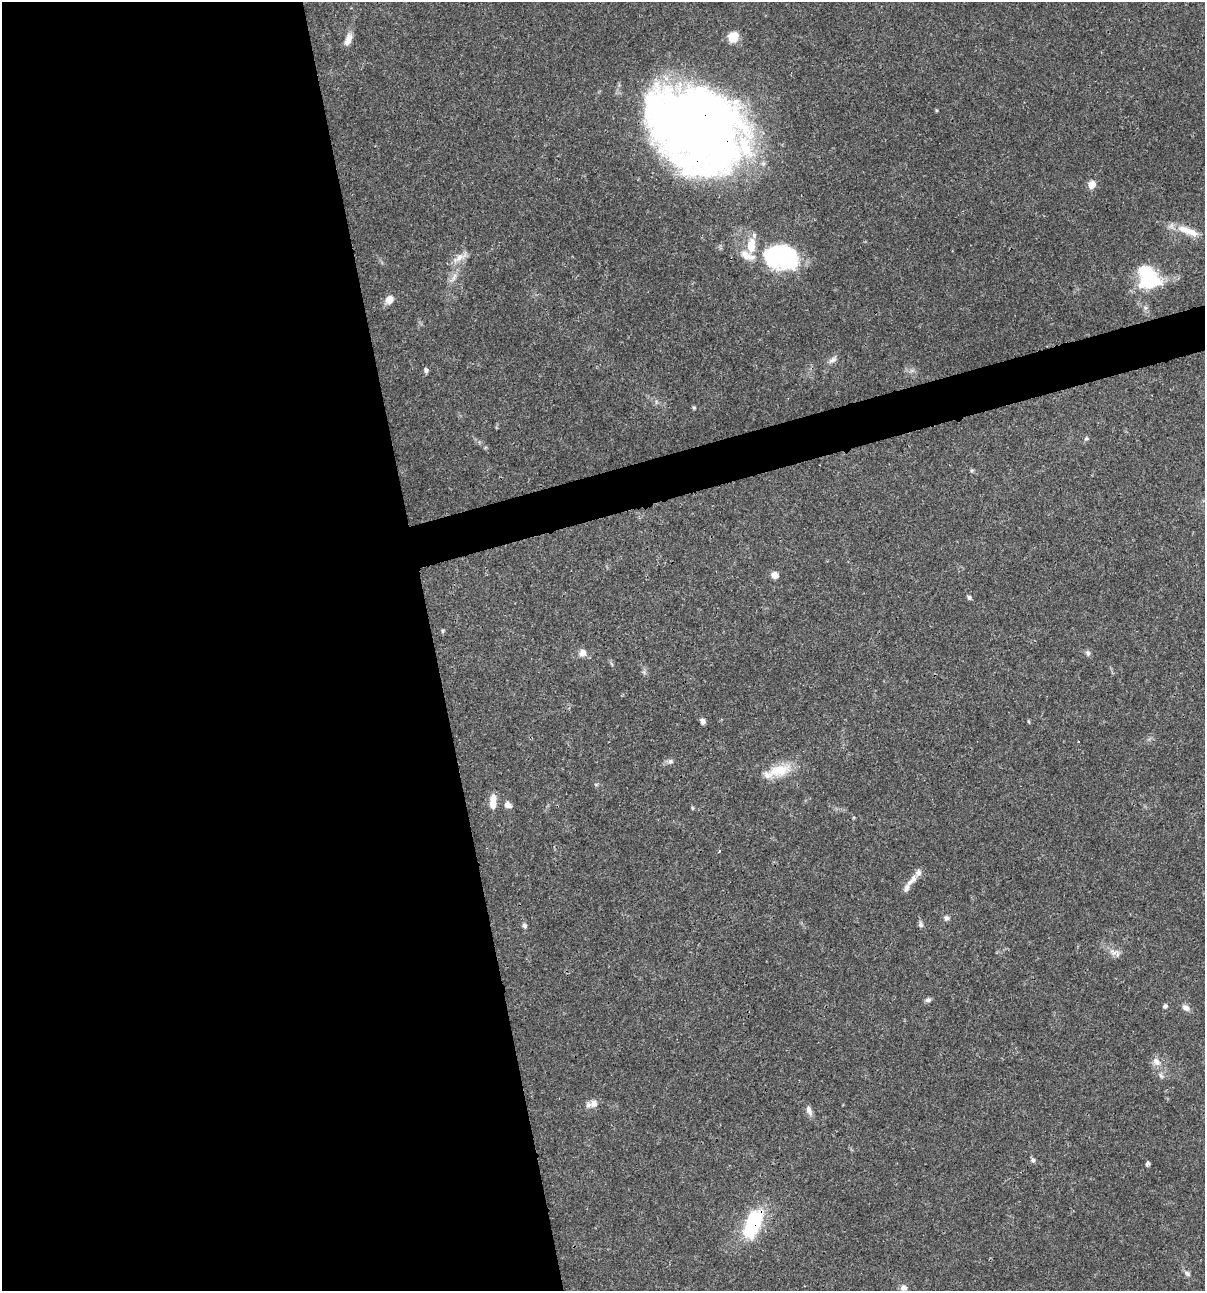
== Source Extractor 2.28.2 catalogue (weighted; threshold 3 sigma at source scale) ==
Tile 9 of 4 x 4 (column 1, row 3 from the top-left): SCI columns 103-1305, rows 1292-2580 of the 4962 x 5160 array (HDU 1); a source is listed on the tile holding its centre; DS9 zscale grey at full resolution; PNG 1207 x 1293 px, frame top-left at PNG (2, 2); no overlay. Shown black and unused: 38% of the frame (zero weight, under 3 of 4 exposures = <1% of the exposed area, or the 3 px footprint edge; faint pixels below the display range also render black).
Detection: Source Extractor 2.28.2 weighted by HDU 2 'WHT'; one run over the whole footprint, this tile lists its part. Background 0.0315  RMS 0.002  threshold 0.00908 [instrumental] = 3 sigma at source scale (4.5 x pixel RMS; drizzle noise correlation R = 1.50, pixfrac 1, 0.0396/0.0396 arcsec/px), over >= 5 px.
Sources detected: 54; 1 inside a brighter object's white glare — not listed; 8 inside a brighter listed object's ellipse — not listed separately; the other 45 listed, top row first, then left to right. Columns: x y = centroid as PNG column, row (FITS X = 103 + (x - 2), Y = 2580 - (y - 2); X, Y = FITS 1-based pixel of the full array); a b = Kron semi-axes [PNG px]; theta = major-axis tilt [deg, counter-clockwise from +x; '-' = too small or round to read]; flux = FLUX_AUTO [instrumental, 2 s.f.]
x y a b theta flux
733 37 12 11 - 2.7
348 39 17 8 72 1.7
697 124 90 72 -24 210
1092 184 6 5 - 3
1185 230 24 11 -20 3.4
460 257 25 8 32 1.9
782 257 42 28 -10 22
453 278 19 5 57 1.4
1148 278 30 24 -55 12
389 299 11 8 53 1.7
832 360 11 7 40 0.91
426 370 7 6 - 0.48
912 370 7 4 19 0.46
694 408 5 5 - 0.25
1086 439 6 5 - 0.38
972 470 6 4 19 0.26
774 575 7 7 - 1.4
969 597 6 5 - 0.45
443 631 6 4 70 0.29
582 653 11 10 - 1.3
1088 653 8 6 -64 0.53
703 721 7 6 - 0.79
1029 722 5 3 - 0.21
670 761 8 7 - 0.66
779 770 33 15 13 5.6
493 802 16 7 88 2.7
508 805 9 7 -38 1
719 851 4 2 - 0.17
912 880 20 7 44 1.7
946 918 8 7 - 0.63
921 924 9 6 -77 0.55
524 925 7 6 - 0.53
1114 952 14 9 -13 1.4
928 1000 8 6 18 0.54
1165 1006 6 5 - 0.42
1186 1008 10 7 -33 1
1156 1062 12 9 -51 1.5
1161 1076 9 4 -54 0.46
594 1103 11 10 - 1.3
809 1110 14 7 -69 1
1033 1160 7 6 - 0.5
1147 1164 6 4 56 0.45
753 1224 32 15 66 15
1187 1273 10 6 -34 0.61
903 1288 8 8 - 0.89
Overlapping masked pixels (flux is a lower limit): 2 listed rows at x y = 697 124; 753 1224
Isophote crosses this tile's border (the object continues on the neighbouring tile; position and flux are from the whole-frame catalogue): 1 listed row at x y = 697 124